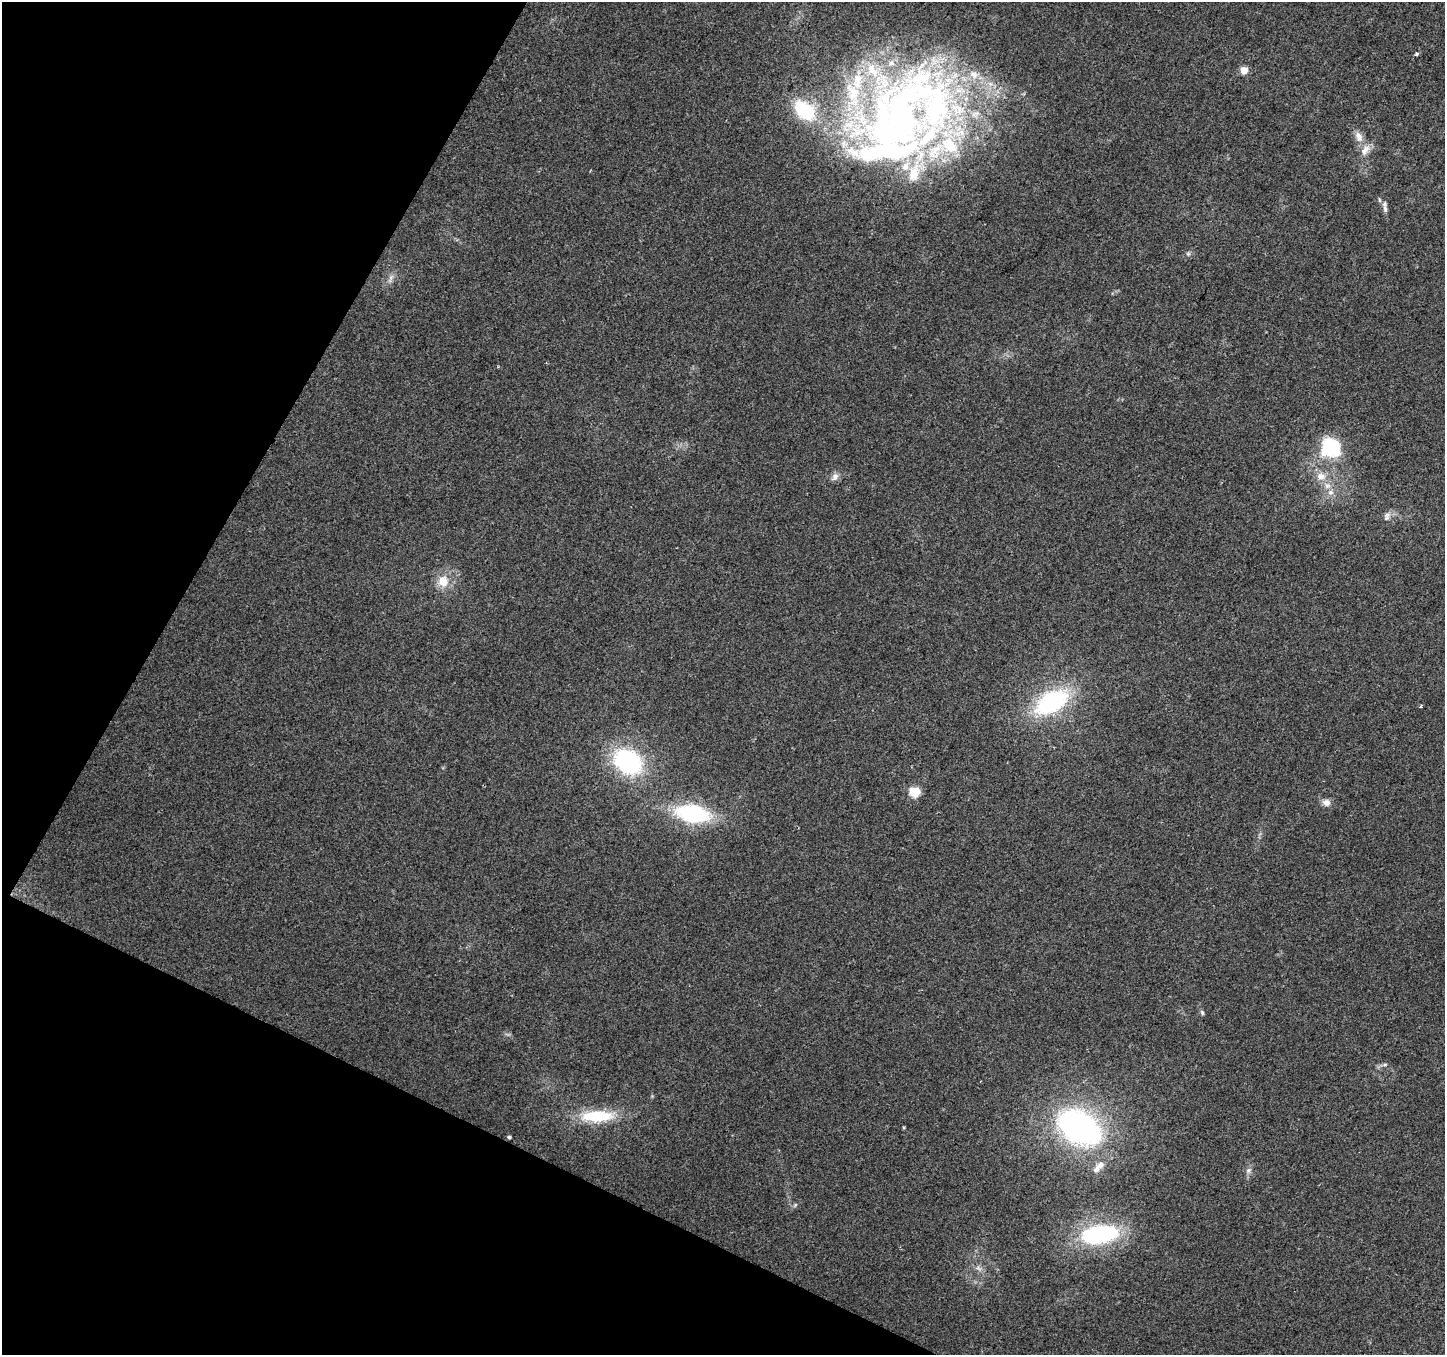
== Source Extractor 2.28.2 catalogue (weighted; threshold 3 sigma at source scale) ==
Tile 9 of 4 x 4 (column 1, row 3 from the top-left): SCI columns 8-1450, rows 1618-2970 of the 5780 x 5874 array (HDU 1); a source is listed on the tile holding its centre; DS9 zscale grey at full resolution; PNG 1447 x 1357 px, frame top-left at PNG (2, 2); no overlay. Shown black and unused: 23% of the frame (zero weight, under 2 of 3 exposures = <1% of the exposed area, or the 3 px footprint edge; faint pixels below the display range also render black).
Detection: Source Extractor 2.28.2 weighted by HDU 2 'WHT'; one run over the whole footprint, this tile lists its part. Background 0.0665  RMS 0.0074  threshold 0.0331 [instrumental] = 3 sigma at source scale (4.5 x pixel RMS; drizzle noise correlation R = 1.50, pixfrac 1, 0.0396/0.0396 arcsec/px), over >= 5 px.
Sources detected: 48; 14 inside a brighter listed object's ellipse — not listed separately; the other 34 listed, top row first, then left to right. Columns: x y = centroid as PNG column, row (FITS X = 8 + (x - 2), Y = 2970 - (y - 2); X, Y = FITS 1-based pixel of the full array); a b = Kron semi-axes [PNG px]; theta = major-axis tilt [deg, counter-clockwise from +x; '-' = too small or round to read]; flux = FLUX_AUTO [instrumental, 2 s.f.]
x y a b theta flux
1417 54 4 3 - 1.6
1244 70 5 5 - 17
974 74 13 11 -27 8
805 110 25 16 -42 42
904 116 91 63 -55 370
1359 137 16 10 -68 6.1
844 143 12 9 79 6.2
1365 150 17 9 51 6.7
1385 209 11 5 -74 2.9
1188 254 6 5 - 1.4
391 278 13 5 75 3
1331 447 11 10 - 89
1321 476 11 10 - 7.1
835 477 11 8 53 3.8
1327 486 9 9 - 4.7
1387 516 13 8 67 3.5
443 581 13 12 - 12
1052 702 31 18 30 94
1421 706 3 3 - 1.8
628 762 27 21 -34 94
915 792 5 5 - 52
1326 802 10 9 - 4.3
692 813 32 17 -9 74
1202 1012 8 4 -63 1.3
1385 1065 8 3 19 1.4
597 1116 37 12 1 37
1080 1127 44 30 -32 190
904 1128 3 3 - 0.75
509 1137 4 3 - 1.4
1098 1167 21 8 46 7.3
1248 1170 9 7 52 2.6
795 1205 6 4 46 1.1
1099 1234 36 17 7 89
978 1268 10 5 -35 2.6